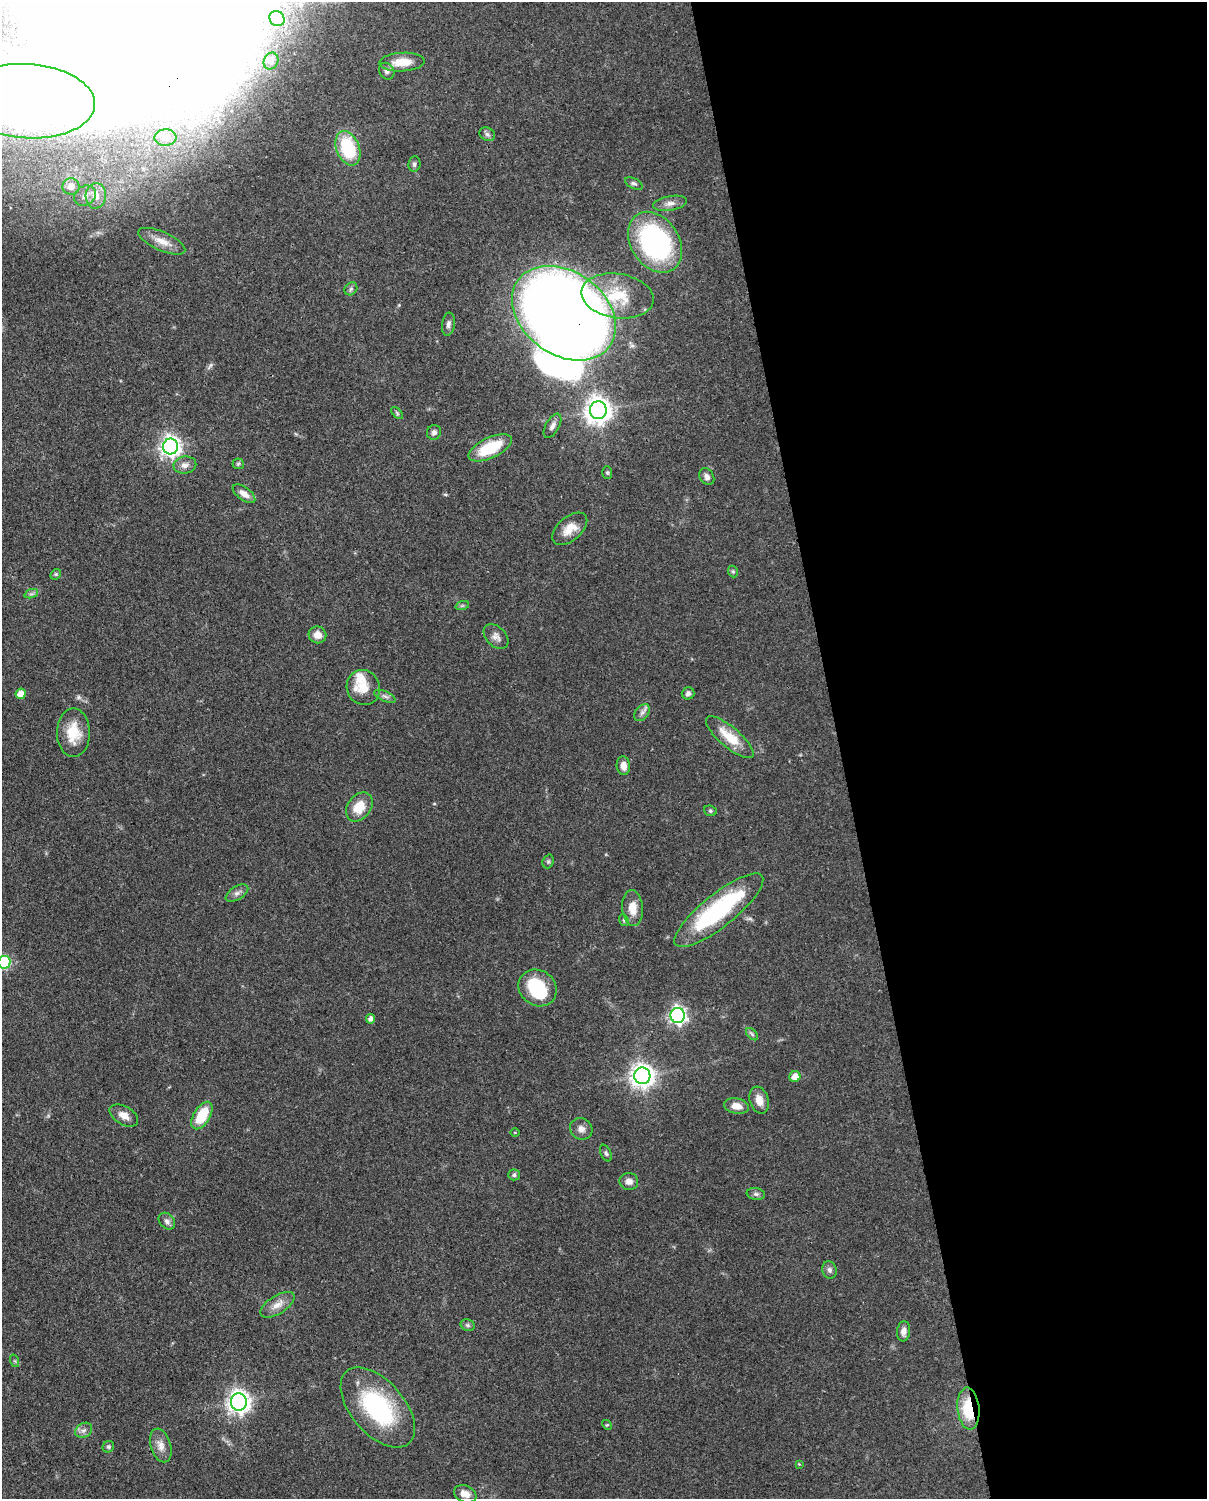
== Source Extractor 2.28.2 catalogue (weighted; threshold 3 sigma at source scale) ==
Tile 8 of 4 x 3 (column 4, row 2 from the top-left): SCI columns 3711-4915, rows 1768-3264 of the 5006 x 4913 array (HDU 1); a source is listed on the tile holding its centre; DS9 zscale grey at full resolution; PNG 1209 x 1501 px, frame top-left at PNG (2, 2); each listed source drawn as its Kron ellipse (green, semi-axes under 4 px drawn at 4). Shown black and unused: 30% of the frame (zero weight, under 3 of 4 exposures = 7% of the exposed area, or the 3 px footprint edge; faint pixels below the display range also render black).
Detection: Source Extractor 2.28.2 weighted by HDU 2 'WHT'; one run over the whole footprint, this tile lists its part. Background 0.0959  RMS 0.004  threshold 0.018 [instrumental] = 3 sigma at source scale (4.5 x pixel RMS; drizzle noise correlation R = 1.50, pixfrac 1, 0.05/0.05 arcsec/px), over >= 5 px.
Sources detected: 100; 13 inside a brighter object's white glare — neither listed nor drawn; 2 inside a brighter listed object's ellipse — not listed separately; the other 85 listed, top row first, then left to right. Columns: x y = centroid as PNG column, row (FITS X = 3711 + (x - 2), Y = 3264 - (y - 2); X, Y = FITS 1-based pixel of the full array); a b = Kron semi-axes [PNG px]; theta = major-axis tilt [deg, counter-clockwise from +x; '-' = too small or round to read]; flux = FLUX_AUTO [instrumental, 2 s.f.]
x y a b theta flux
277 19 8 7 - 1.8
271 61 8 7 - 1.2
402 62 23 9 3 6.6
387 71 9 7 -57 1.5
27 101 68 37 -3 72
487 134 8 6 -27 1.2
165 137 11 8 4 2.3
348 148 18 11 -69 25
414 164 7 6 - 1
634 183 9 5 -26 0.98
71 186 8 8 - 4.2
85 196 11 9 33 3
96 196 13 10 85 4.9
670 203 17 7 10 2.6
162 241 25 9 -24 4.8
655 242 33 24 -56 74
351 289 7 5 46 0.93
617 296 36 22 -9 16
564 313 56 41 -36 700
448 324 11 6 82 1.6
598 410 9 8 - 420
397 413 7 4 -47 0.69
552 426 13 6 60 2
434 432 7 7 - 1.4
171 446 8 7 - 220
490 448 23 10 25 18
238 464 6 5 - 0.61
185 465 11 8 9 2.4
607 473 6 5 - 0.67
707 477 9 7 -55 1.7
244 494 13 6 -37 3
570 529 20 12 40 6
733 571 6 4 -67 0.62
56 574 6 4 44 0.6
31 594 7 4 18 0.91
462 606 7 4 19 0.66
317 635 9 8 - 3.3
496 637 14 9 -44 2.5
363 687 18 16 -64 6.6
688 693 6 6 - 1.3
21 694 5 5 - 4.8
385 696 11 5 -23 1.3
642 713 9 6 49 1.5
73 733 24 16 90 10
730 737 30 10 -40 10
623 766 9 6 -85 3.1
359 807 16 11 53 8.4
710 811 6 5 - 0.67
548 861 7 5 69 0.8
237 893 12 6 31 1.8
633 908 18 10 -85 6.1
719 910 55 16 39 52
624 920 6 4 -68 0.62
4 962 6 6 - 40
538 988 20 17 -37 21
678 1015 7 7 - 140
370 1019 5 4 - 1.7
752 1034 7 4 -46 0.79
642 1076 8 8 - 350
795 1077 5 5 - 4.7
759 1100 14 9 -72 4
736 1106 12 7 -11 3.8
124 1115 15 9 -30 3.5
202 1116 15 8 59 15
581 1129 11 10 - 2.6
515 1132 4 3 - 0.33
606 1153 9 5 -65 0.89
514 1175 6 5 - 0.87
629 1181 9 8 - 2.6
756 1194 9 6 -9 1
167 1221 9 7 -46 1.7
829 1270 9 7 -73 1.4
277 1305 19 9 32 4.1
468 1325 7 5 -21 0.9
904 1331 10 6 83 2.3
15 1361 6 4 -71 0.55
239 1402 8 8 - 280
378 1407 48 26 -49 47
968 1409 21 11 -85 18
607 1425 5 4 - 0.47
84 1430 9 7 30 1.6
161 1445 17 10 -73 3.8
108 1447 6 5 - 0.76
799 1464 4 4 - 0.33
465 1494 12 8 -22 3.8
Overlapping masked pixels (flux is a lower limit): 2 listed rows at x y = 564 313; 968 1409
Isophote crosses this tile's border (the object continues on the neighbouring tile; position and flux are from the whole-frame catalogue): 1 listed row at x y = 4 962